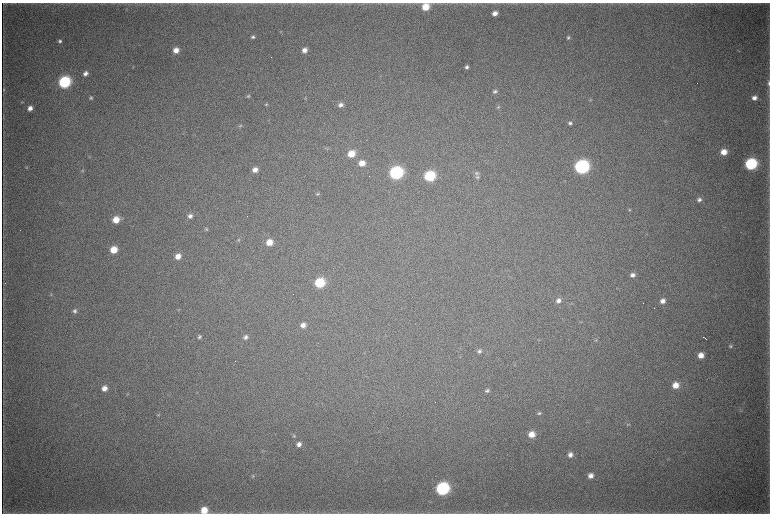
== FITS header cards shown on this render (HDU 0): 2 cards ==
NAXIS1  =                 1536 / length of data axis 1
NAXIS2  =                 1023 / length of data axis 2

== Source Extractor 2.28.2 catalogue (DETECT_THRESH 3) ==
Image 1536 x 1023 px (HDU 0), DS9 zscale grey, zoomed out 1/2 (1 PNG px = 2 x 2 image px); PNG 772 x 516 px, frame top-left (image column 1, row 1022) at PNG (2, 3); no overlay
Background 4490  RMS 38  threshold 114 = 3 sigma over >= 5 px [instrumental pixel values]
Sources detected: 91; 4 cannot appear on this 1/2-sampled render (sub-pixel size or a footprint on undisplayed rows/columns) and are not listed; the other 87 listed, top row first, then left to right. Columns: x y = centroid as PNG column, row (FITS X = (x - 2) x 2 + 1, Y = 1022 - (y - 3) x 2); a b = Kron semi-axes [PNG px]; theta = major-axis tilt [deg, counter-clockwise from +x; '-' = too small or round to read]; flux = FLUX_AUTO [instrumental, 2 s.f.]
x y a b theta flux
425 7 6 5 - 1.6e+05
127 9 3 2 - 3.6e+03
495 13 5 4 - 5.3e+04
281 32 4 4 - 7.5e+03
253 37 5 4 - 1.7e+04
568 38 5 4 - 1.4e+04
60 41 5 4 - 2.0e+04
176 50 5 5 - 7.1e+04
304 50 5 5 - 5.1e+04
132 67 4 3 - 5.4e+03
466 67 4 3 - 1.8e+04
85 73 5 4 - 3.8e+04
64 82 7 6 - 1.1e+06
769 83 7 3 -87 1.6e+04
3 89 7 3 84 1.2e+04
495 91 6 4 20 1.8e+04
248 96 5 4 - 1.1e+04
91 98 5 4 - 1.4e+04
305 98 4 3 - 6.5e+03
754 98 5 4 - 3.9e+04
590 99 5 3 - 7.6e+03
22 102 4 3 - 5.4e+03
266 104 5 4 - 1.1e+04
341 105 6 5 - 3.3e+04
498 107 5 4 - 9.7e+03
30 108 5 4 - 4.9e+04
665 121 3 3 - 5.5e+03
570 123 5 5 - 2.3e+04
240 126 6 4 25 1.3e+04
327 149 4 3 - 7.7e+03
724 152 6 6 - 9.4e+04
351 154 6 6 - 1.5e+05
89 156 5 2 - 4.1e+03
362 163 6 6 - 1.0e+05
751 164 7 6 - 9.2e+05
26 167 4 3 - 7.3e+03
581 167 7 7 - 1.8e+06
82 170 4 3 - 7.9e+03
255 170 6 5 - 5.5e+04
396 173 7 6 - 1.4e+06
476 173 7 6 - 2.1e+04
429 176 7 6 - 6.3e+05
477 177 6 5 - 1.5e+04
318 194 5 4 - 1.2e+04
699 199 6 6 - 3.0e+04
629 210 5 4 - 1.0e+04
190 216 6 5 - 3.3e+04
116 220 7 5 21 1.2e+05
206 229 5 4 - 1.2e+04
238 240 5 3 - 7.9e+03
269 242 6 6 - 1.1e+05
114 250 6 5 - 1.6e+05
178 256 6 5 - 7.6e+04
632 275 6 5 - 3.5e+04
319 283 6 6 - 4.6e+05
51 295 5 3 - 8.4e+03
558 301 6 5 - 3.5e+04
663 301 6 6 - 4.7e+04
571 304 4 3 - 5.9e+03
654 308 2 1 - 1.8e+03
75 311 6 5 - 2.2e+04
581 322 3 3 - 5.5e+03
303 325 6 6 - 5.3e+04
199 337 5 4 - 1.7e+04
246 337 6 5 - 2.7e+04
705 338 5 1 - 6.6e+03
539 340 4 2 - 4.7e+03
596 340 4 3 - 8.1e+03
730 346 5 5 - 1.4e+04
479 351 6 5 - 2.2e+04
701 355 6 6 - 7.2e+04
514 365 4 2 - 4.9e+03
676 385 7 6 - 8.9e+04
104 388 6 5 - 6.1e+04
487 391 6 5 - 1.9e+04
741 411 5 3 - 9.0e+03
539 413 5 5 - 1.6e+04
158 415 5 3 - 8.3e+03
628 424 6 3 12 1.0e+04
531 434 6 6 - 8.8e+04
294 436 6 3 51 9.2e+03
299 444 5 5 - 3.8e+04
570 455 6 5 - 3.5e+04
253 476 6 4 51 1.1e+04
591 476 6 5 - 4.6e+04
442 489 7 7 - 1.4e+06
204 510 7 6 - 1.3e+05
At the frame edge (FLAGS 8, measured only in part): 2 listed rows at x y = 769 83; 204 510
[4 sub-pixel or undisplayed-footprint detections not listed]